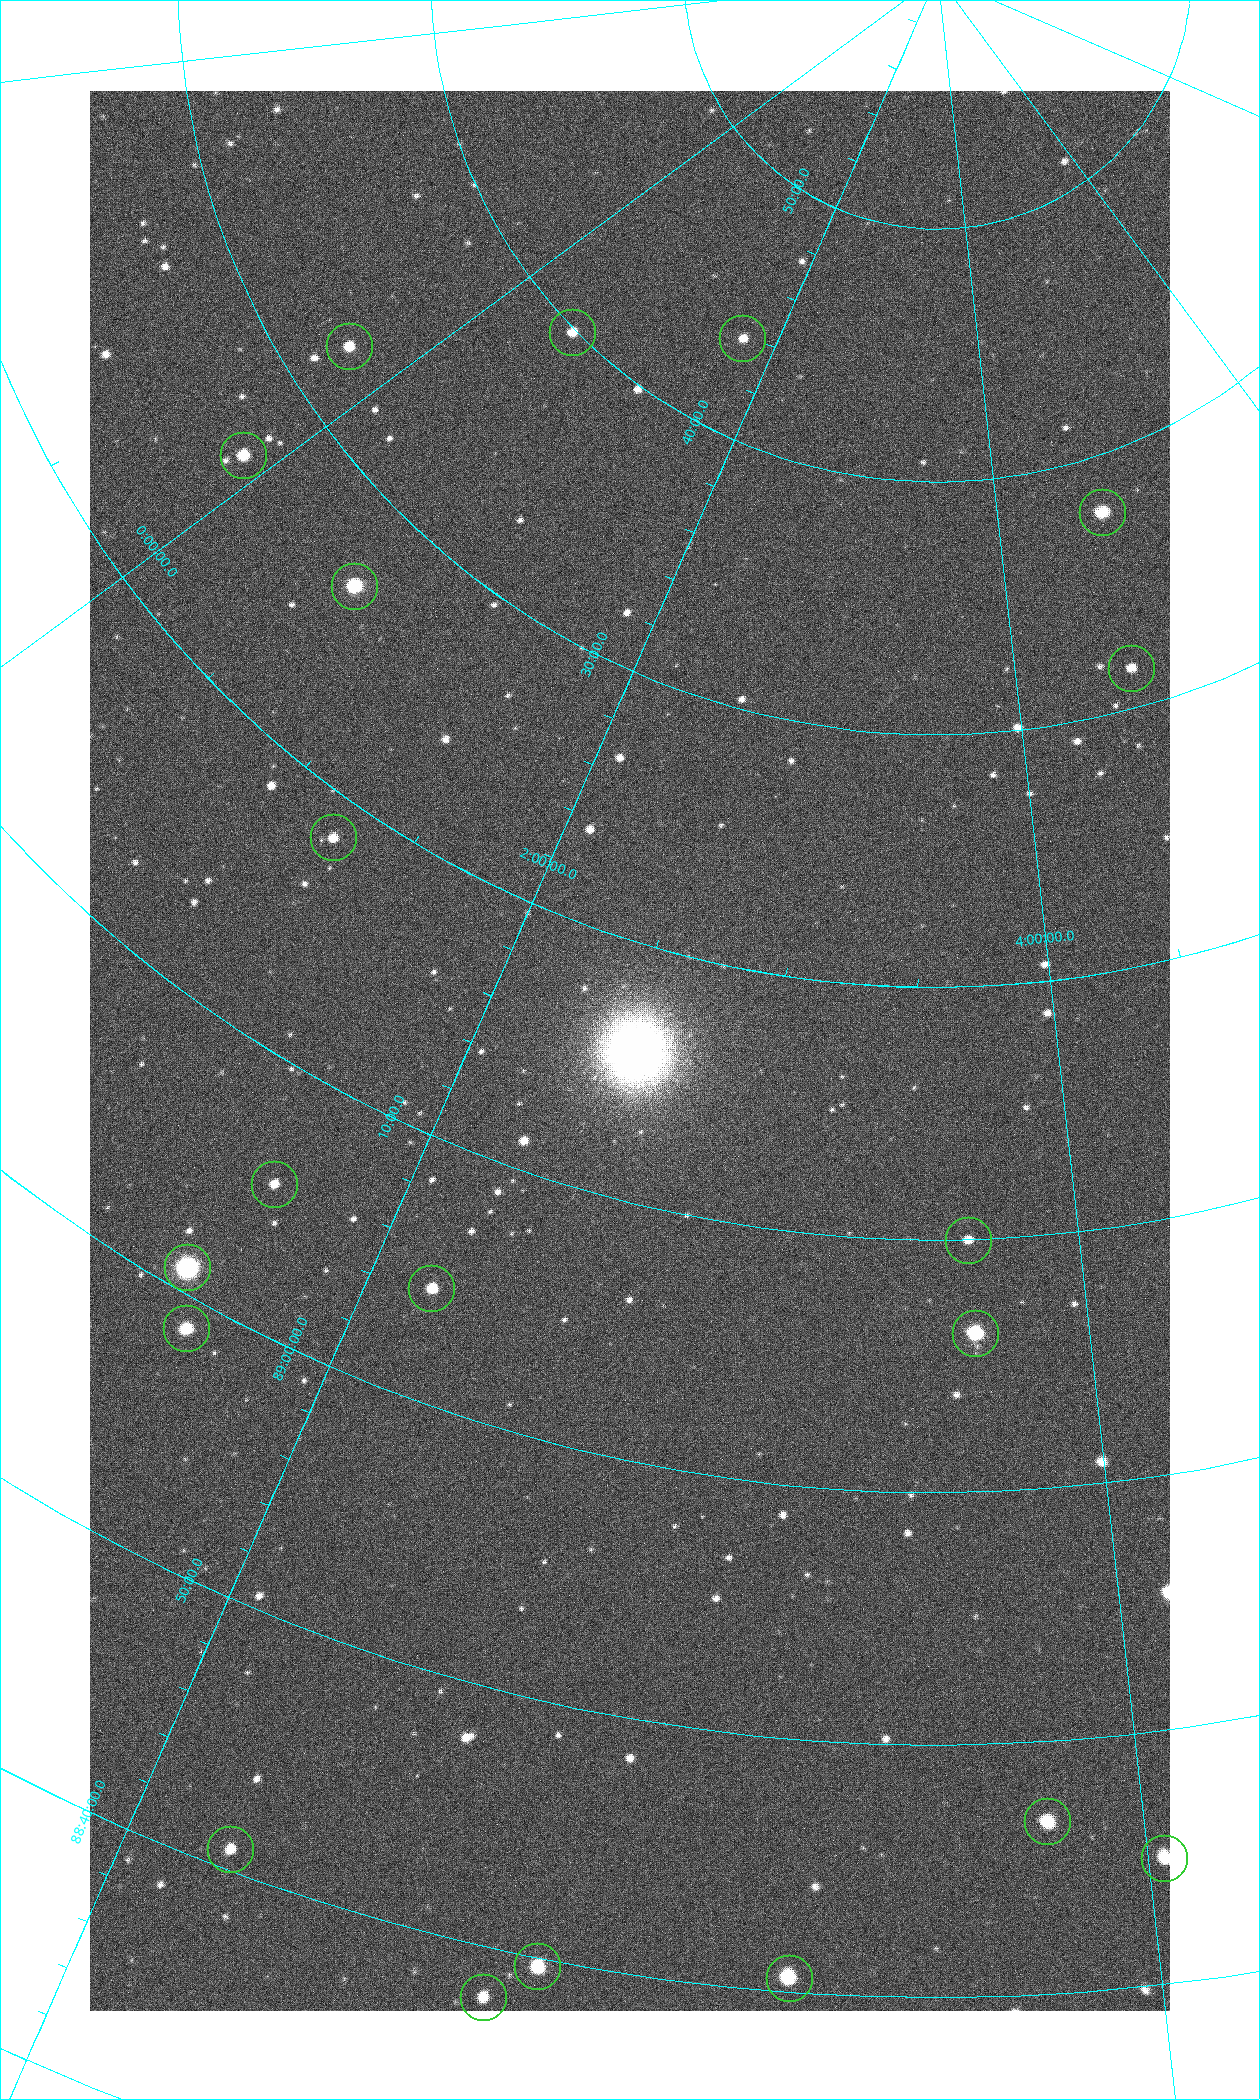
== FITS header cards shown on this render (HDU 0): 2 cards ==
NAXIS1  =                 1080 / length of data axis 1
NAXIS2  =                 1920 / length of data axis 2

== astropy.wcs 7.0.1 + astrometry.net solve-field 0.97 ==
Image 1080 x 1920 px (HDU 0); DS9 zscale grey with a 90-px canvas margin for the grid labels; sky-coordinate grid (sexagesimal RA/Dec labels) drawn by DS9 from the SOLVED WCS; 20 Tycho-2 reference stars matched to detected sources circled (green)
Header WCS: none
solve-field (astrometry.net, Tycho-2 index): SOLVED blind (the file carries no WCS)
Solved WCS: RA---TAN-SIP/DEC--TAN-SIP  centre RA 02:30:37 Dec +89:16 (37.65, +89.26 deg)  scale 2.37 arcsec/px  FOV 42.7' x 76.0'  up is -16 deg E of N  parity flipped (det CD > 0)
(file carries no celestial WCS; the grid is the blind solution)
Tycho-2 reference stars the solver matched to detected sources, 20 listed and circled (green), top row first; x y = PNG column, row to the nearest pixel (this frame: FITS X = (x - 90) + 1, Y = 1920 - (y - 91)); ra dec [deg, ICRS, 3 dp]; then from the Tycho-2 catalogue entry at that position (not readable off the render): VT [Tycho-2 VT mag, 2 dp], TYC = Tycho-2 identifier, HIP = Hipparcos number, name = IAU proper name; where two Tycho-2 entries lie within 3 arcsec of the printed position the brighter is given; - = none
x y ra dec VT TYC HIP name
572 332 7.906 +89.665 10.51 4627-6-1 - -
742 338 25.399 +89.729 11.04 4627-64-1 - -
349 346 355.808 +89.543 10.14 4662-135-1 - -
243 455 358.236 +89.445 9.52 4662-45-1 - -
1102 512 70.692 +89.630 9.34 4629-37-1 - -
354 586 9.931 +89.444 8.22 4627-49-1 3128 -
1131 668 69.250 +89.526 11.02 4629-45-1 - -
333 837 18.559 +89.307 10.52 4627-75-1 - -
274 1184 24.867 +89.092 10.76 4627-125-1 - -
968 1240 55.017 +89.166 11.19 4628-70-1 - -
187 1267 23.461 +89.016 6.47 4627-259-1 7283 -
431 1288 32.549 +89.073 9.84 4628-149-1 - -
186 1328 24.587 +88.980 9.00 4627-86-1 - -
975 1333 55.225 +89.105 8.15 4628-68-1 17195 -
1047 1821 57.015 +88.780 9.32 4628-84-1 - -
230 1849 32.945 +88.680 10.72 4628-99-1 - -
1164 1858 60.479 +88.750 9.70 4629-3-1 - -
537 1966 42.246 +88.661 8.90 4628-20-1 - -
789 1978 49.382 +88.676 8.64 4628-25-1 - -
483 1997 40.943 +88.634 10.89 4628-71-1 - -